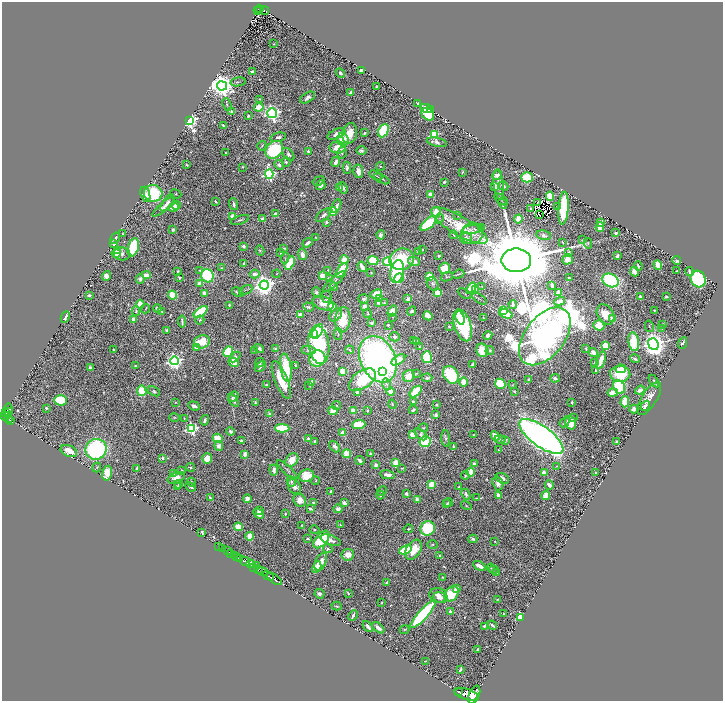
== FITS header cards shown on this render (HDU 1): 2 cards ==
NAXIS1  =                 1441
NAXIS2  =                 1397

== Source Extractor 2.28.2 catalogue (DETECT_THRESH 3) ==
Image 1441 x 1397 px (HDU 1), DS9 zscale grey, zoomed out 1/2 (1 PNG px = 2 x 2 image px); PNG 725 x 703 px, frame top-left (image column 1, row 1397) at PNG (2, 2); each listed source drawn as its Kron ellipse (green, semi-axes under 4 px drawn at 4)
Background 1.2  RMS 0.032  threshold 0.0963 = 3 sigma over >= 5 px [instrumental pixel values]
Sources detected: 726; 43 cannot appear on this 1/2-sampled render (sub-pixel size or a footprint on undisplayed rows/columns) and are neither listed nor drawn; of the other 683, the 500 brightest by FLUX_AUTO listed and drawn (183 fainter detections omitted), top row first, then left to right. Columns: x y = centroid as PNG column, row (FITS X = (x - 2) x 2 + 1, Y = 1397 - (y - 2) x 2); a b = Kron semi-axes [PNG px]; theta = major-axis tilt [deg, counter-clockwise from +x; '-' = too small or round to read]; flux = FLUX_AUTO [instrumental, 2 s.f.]
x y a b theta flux
259 9 4 2 - 58
257 11 2 1 - 7.1
259 11 2 1 - 6.5
265 11 4 2 - 75
274 44 2 2 - 6
361 71 4 3 - 24
252 72 3 3 - 24
340 73 5 3 - 14
238 82 7 3 11 8.4
222 86 5 4 - 8500
376 87 3 2 - 5.3
351 93 4 3 - 25
307 97 8 4 30 24
260 99 3 3 - 5.6
418 103 3 2 - 10
227 104 6 2 -70 8.2
259 107 5 3 - 130
426 108 6 4 -24 68
430 110 4 2 - 23
231 111 4 3 - 12
272 113 5 5 - 2100
428 114 7 5 -44 250
248 116 2 2 - 16
189 120 4 3 - 3000
223 125 3 2 - 8.4
383 131 7 5 64 380
350 133 10 7 76 92
365 133 3 2 - 11
337 134 10 4 24 38
434 134 3 3 - 590
278 137 8 4 12 20
343 140 6 5 - 140
437 142 10 4 -11 30
262 146 5 3 - 6
338 147 8 6 2 97
274 150 10 7 46 710
308 151 3 2 - 18
361 151 5 4 - 18
225 153 2 2 - 8.9
342 153 5 4 - 11
288 154 7 4 -50 19
286 162 4 4 - 9.9
336 162 5 3 - 39
187 165 3 2 - 6.9
279 165 5 4 - 27
380 166 4 3 - 6.9
242 167 4 3 - 5.4
347 168 6 4 89 20
358 171 7 4 -80 57
462 172 2 2 - 6.6
269 174 4 4 - 1400
376 175 7 2 -29 7.4
497 175 5 4 - 39
527 177 5 5 - 210
382 179 8 2 -27 9.4
319 181 6 3 20 8.5
444 182 2 2 - 8.6
499 184 15 5 -83 46
321 185 5 4 - 31
503 186 5 3 - 13
495 187 4 3 - 45
339 188 2 2 - 22
343 188 6 4 -69 18
153 193 9 8 - 380
145 194 8 4 -71 24
176 194 6 4 -23 10
431 195 3 3 - 81
550 196 5 4 - 190
501 199 8 3 -39 7.1
215 201 3 2 - 11
167 203 10 4 55 35
503 203 5 3 - 8
537 203 2 1 - 7.5
234 204 6 3 -71 17
176 205 4 4 - 25
336 206 7 4 65 29
557 206 2 2 - 7.6
164 207 14 4 40 40
173 207 5 3 - 85
531 208 3 2 - 10
563 208 16 5 86 360
333 212 4 4 - 130
436 212 5 4 - 140
276 214 3 3 - 45
324 215 9 4 40 27
458 215 4 3 - 5.4
539 215 2 1 - 5.2
233 216 3 3 - 75
439 218 5 4 - 9.3
262 219 3 3 - 23
518 219 4 3 - 130
240 220 9 2 17 11
326 222 3 3 - 10
601 222 2 2 - 85
428 224 9 5 41 290
459 225 32 9 -30 310
600 227 4 3 - 160
482 228 4 3 - 6.2
474 229 11 4 7 20
173 230 3 2 - 12
472 233 11 10 - 63
616 233 3 3 - 11
123 234 2 2 - 6.4
381 235 4 3 - 21
454 235 4 2 - 5.5
544 235 7 4 -11 19
315 237 2 2 - 5
115 238 6 3 59 15
466 238 6 5 - 33
583 240 3 3 - 14
562 242 3 2 - 6.2
308 243 5 3 - 25
588 243 5 4 - 6.9
114 244 3 3 - 30
243 246 3 2 - 25
133 247 9 5 74 370
284 248 4 2 - 7.3
117 250 3 3 - 76
422 250 2 2 - 5.4
260 251 5 4 - 8.4
418 251 2 2 - 21
116 253 4 4 - 89
280 253 3 2 - 6.8
568 253 4 3 - 16
122 254 8 6 -3 29
302 254 6 4 -77 40
439 256 3 2 - 11
617 256 3 3 - 15
285 258 5 3 - 9.7
402 259 12 10 16 350
568 259 5 5 - 52
344 260 4 4 - 91
373 260 5 4 - 160
516 260 15 11 0 160000
677 260 4 3 - 16
414 261 6 4 -12 56
387 262 4 4 - 720
244 263 2 2 - 10
290 263 7 4 61 190
658 265 5 3 - 170
638 266 5 2 - 9.4
362 267 5 2 - 48
222 268 3 3 - 6
445 268 6 5 - 100
200 270 4 3 - 7.5
328 270 2 2 - 4.9
342 270 8 4 54 250
397 271 12 6 78 560
676 271 2 2 - 5.7
178 272 4 2 - 12
634 272 5 3 - 71
689 272 4 2 - 21
371 273 2 2 - 5
255 274 5 4 - 42
276 274 4 2 - 5
458 274 6 2 19 7.9
146 275 4 2 - 110
106 276 5 4 - 36
207 276 7 6 - 480
322 276 3 3 - 88
429 276 4 4 - 130
179 277 2 2 - 8.7
447 277 6 2 20 7
399 278 5 4 - 130
569 278 3 2 - 6.5
140 279 5 4 - 20
329 279 3 3 - 33
698 279 8 7 - 860
611 280 8 6 -28 1100
334 281 15 3 42 17
200 283 4 3 - 49
433 284 7 5 -60 16
264 285 4 4 - 6400
552 285 3 2 - 26
334 286 4 3 - 29
482 286 3 3 - 5.4
471 288 6 4 53 170
475 289 4 3 - 54
246 290 7 2 24 6.7
238 292 6 2 -25 16
316 292 5 4 - 11
204 293 4 3 - 35
437 293 3 3 - 110
558 293 3 3 - 95
376 294 6 5 - 91
465 294 8 2 -29 5
89 295 3 2 - 14
172 295 4 4 - 160
640 296 2 2 - 11
666 296 4 3 - 11
327 297 6 5 - 13
364 299 5 4 - 18
379 299 4 3 - 19
408 299 2 2 - 110
479 299 8 2 -33 8.3
559 301 6 3 17 30
323 303 11 6 -19 62
379 303 4 2 - 16
384 303 3 3 - 7
140 304 4 3 - 120
229 305 3 2 - 8
513 305 4 2 - 17
308 307 5 4 - 13
332 307 4 3 - 180
365 307 4 4 - 72
157 308 4 3 - 20
145 309 5 2 - 6.1
503 310 3 3 - 74
655 310 3 2 - 6
136 311 5 4 - 12
162 311 3 2 - 9.2
392 311 6 4 56 75
412 311 5 3 - 34
201 312 8 4 38 360
367 313 4 3 - 7
506 314 7 3 -20 220
606 314 11 8 -58 100
300 315 3 3 - 82
336 315 7 5 50 39
428 316 5 3 - 150
65 317 6 3 64 33
392 317 2 2 - 5.6
460 318 7 2 -73 110
483 318 2 2 - 5.9
612 319 4 3 - 52
133 320 4 2 - 36
200 320 4 4 - 9.2
343 320 13 7 84 220
182 322 6 2 -84 15
371 323 4 3 - 17
663 324 3 3 - 8.7
388 325 2 2 - 9.7
463 325 17 8 -71 840
599 325 5 5 - 140
649 326 6 2 -77 5.2
449 327 4 3 - 7.2
661 328 4 3 - 5.4
167 330 3 2 - 16
317 331 8 4 60 430
314 333 3 3 - 86
338 334 6 3 -90 11
488 335 4 3 - 26
545 336 33 19 52 27000
395 337 5 4 - 16
414 340 4 2 - 5.1
417 341 3 3 - 11
202 342 8 6 13 140
634 342 9 5 -81 200
683 343 6 3 66 15
653 344 6 5 - 8000
319 345 19 10 -82 730
605 346 3 3 - 360
196 347 2 2 - 61
420 347 2 2 - 14
276 348 2 2 - 24
259 349 5 4 - 19
586 349 4 2 - 6.9
114 350 3 2 - 12
254 350 4 3 - 6.7
308 350 7 4 -6 19
350 350 4 3 - 7.6
482 350 7 6 - 150
490 350 4 4 - 10
228 352 5 4 - 300
593 353 4 3 - 58
235 357 6 4 42 23
427 357 6 5 - 330
317 358 8 8 - 340
378 359 24 17 -64 2800
635 359 5 3 - 12
398 360 8 4 33 120
601 360 9 3 71 89
175 361 4 4 - 2800
233 362 5 3 - 120
594 362 4 2 - 5.4
259 363 5 4 - 20
473 364 3 2 - 21
295 365 3 3 - 9.6
136 366 2 2 - 36
260 366 6 3 44 27
90 368 3 3 - 30
286 368 14 5 -81 260
621 369 5 3 - 68
595 370 2 2 - 5.4
343 371 4 3 - 140
382 371 4 3 - 130
416 373 3 2 - 5
620 374 10 8 -3 160
451 375 9 7 -56 390
409 376 6 5 - 94
427 378 5 4 - 18
555 378 5 3 - 18
281 380 20 6 -68 180
362 380 15 8 35 360
529 380 3 3 - 19
654 381 7 3 -56 8.5
312 382 4 4 - 41
464 382 5 3 - 100
387 384 6 4 -73 16
500 384 5 5 - 220
266 385 3 2 - 11
309 385 3 2 - 5.7
513 385 4 2 - 5
619 387 7 5 -58 440
640 390 5 3 - 41
142 391 5 4 - 190
154 391 6 4 -29 14
391 391 4 4 - 57
514 391 3 2 - 8.1
357 392 3 3 - 45
416 392 7 4 44 220
613 393 5 3 - 75
234 397 5 4 - 21
649 398 19 7 58 56
60 400 6 5 - 320
233 400 7 3 -57 21
175 402 3 3 - 5.3
255 402 3 2 - 7.6
413 402 3 3 - 12
572 402 3 2 - 10
625 402 5 3 - 170
392 404 4 2 - 5
436 405 2 2 - 7.1
194 406 6 3 -20 32
336 406 4 3 - 6.8
645 406 5 3 - 27
46 408 2 2 - 14
8 409 6 3 80 260
634 409 4 3 - 28
367 410 2 2 - 8.1
413 410 4 3 - 18
8 411 2 1 - 120
333 411 4 4 - 110
353 411 4 3 - 80
5 413 3 2 - 460
269 414 4 2 - 15
436 415 3 3 - 18
5 416 4 2 - 820
174 417 5 3 - 6.8
574 418 2 2 - 8.2
9 419 3 2 - 190
184 419 4 2 - 5.5
205 420 5 3 - 23
11 421 3 2 - 280
564 422 5 2 - 8.8
570 423 7 5 -70 120
359 424 6 4 3 160
192 428 4 4 - 1200
282 428 7 3 -3 300
423 428 4 3 - 5.3
230 431 4 3 - 14
343 433 4 4 - 42
421 434 7 4 -44 17
412 435 4 3 - 69
474 435 3 2 - 6.4
495 436 5 3 - 86
541 436 26 10 -36 6000
218 438 5 4 - 130
308 438 2 2 - 32
446 438 8 4 -86 12
500 439 5 4 - 13
505 440 4 3 - 19
241 441 3 2 - 10
315 441 2 2 - 8.8
425 442 5 5 - 270
617 442 3 2 - 29
219 446 5 4 - 42
335 446 7 4 -48 22
453 447 3 2 - 9.6
96 449 10 10 - 960
498 450 3 3 - 6.2
69 451 9 5 -24 78
245 454 3 3 - 32
347 454 4 4 - 130
370 454 3 2 - 9
163 458 3 3 - 13
207 458 5 5 - 73
292 460 7 5 48 110
360 460 5 3 - 18
396 463 4 3 - 110
474 464 4 4 - 23
376 465 3 3 - 43
557 466 4 3 - 7
190 467 5 3 - 9.4
97 468 5 3 - 5.8
137 468 3 2 - 24
402 468 3 2 - 5.2
182 470 4 2 - 6.6
274 470 5 3 - 28
287 470 13 3 -43 12
471 472 4 3 - 170
107 473 7 5 79 97
544 473 3 3 - 58
595 473 3 2 - 14
173 474 3 3 - 24
387 475 7 3 -10 36
306 476 7 6 - 120
465 476 4 3 - 7.1
176 478 9 5 21 47
502 478 7 5 -28 38
291 481 5 4 - 12
316 481 4 3 - 5.3
191 482 4 4 - 15
498 483 7 5 -72 44
178 484 4 3 - 7.8
431 485 4 3 - 210
549 485 5 3 - 32
294 486 8 6 -60 36
459 486 3 3 - 5.4
178 487 4 3 - 7.1
190 487 6 3 -25 16
331 491 3 2 - 13
382 491 5 3 - 7
406 494 2 2 - 31
466 494 6 3 -66 18
380 495 4 3 - 14
498 495 4 3 - 30
546 495 4 3 - 76
210 498 3 2 - 11
477 498 3 2 - 5
247 499 4 4 - 34
300 500 7 6 - 60
417 500 4 3 - 31
449 502 4 3 - 13
313 503 4 3 - 15
344 503 4 3 - 23
446 504 3 3 - 7.6
466 505 5 2 - 4.9
310 509 3 2 - 17
338 509 4 4 - 27
260 511 4 2 - 13
258 513 6 4 -45 45
285 514 3 2 - 5.5
302 525 2 2 - 7.1
340 525 3 3 - 6.8
238 527 4 4 - 110
428 528 7 7 - 430
408 529 5 3 - 7.5
314 530 5 3 - 8.7
202 532 3 3 - 8.6
250 536 4 4 - 98
308 539 3 2 - 8.3
321 539 10 5 51 290
473 539 4 3 - 13
331 540 10 4 -20 34
495 541 2 2 - 9.1
432 545 5 3 - 7.1
219 546 2 1 - 65
223 548 3 2 - 130
328 549 5 4 - 11
405 550 6 4 21 300
413 550 11 7 57 140
227 551 2 1 - 500
231 553 4 2 - 290
234 555 2 1 - 1200
348 555 6 6 - 67
440 555 3 2 - 35
236 556 2 2 - 1800
239 558 2 2 - 1100
245 561 6 2 -34 4100
321 562 9 5 65 57
250 564 4 4 - 1700
257 565 2 1 - 89
479 566 7 3 -28 49
254 567 3 2 - 540
317 567 6 4 63 110
491 568 4 3 - 7
258 570 3 2 - 840
494 570 5 3 - 5.6
262 571 5 2 - 1000
497 573 3 3 - 6
268 576 6 2 -30 2100
442 577 3 2 - 5.6
274 579 8 3 -33 2600
387 583 3 2 - 22
456 588 3 3 - 34
348 593 4 2 - 7.1
319 594 5 4 - 18
451 594 8 6 51 270
438 595 9 7 -12 49
440 598 7 5 -13 33
497 600 3 2 - 5.6
382 602 3 2 - 5.1
337 606 5 3 - 9.8
450 611 4 3 - 20
504 613 2 2 - 8.8
423 614 18 4 48 1100
353 615 6 2 64 16
520 618 3 3 - 740
492 625 5 2 - 17
484 626 3 2 - 17
368 627 6 2 -50 33
378 628 7 3 -40 33
405 630 5 3 - 6.8
478 649 3 2 - 10
425 661 2 2 - 5.2
460 669 4 2 - 14
459 691 2 2 - 1900
466 694 12 5 -16 13000
474 695 9 5 67 6800
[183 fainter detections neither listed nor drawn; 43 sub-pixel or undisplayed-footprint detections neither listed nor drawn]